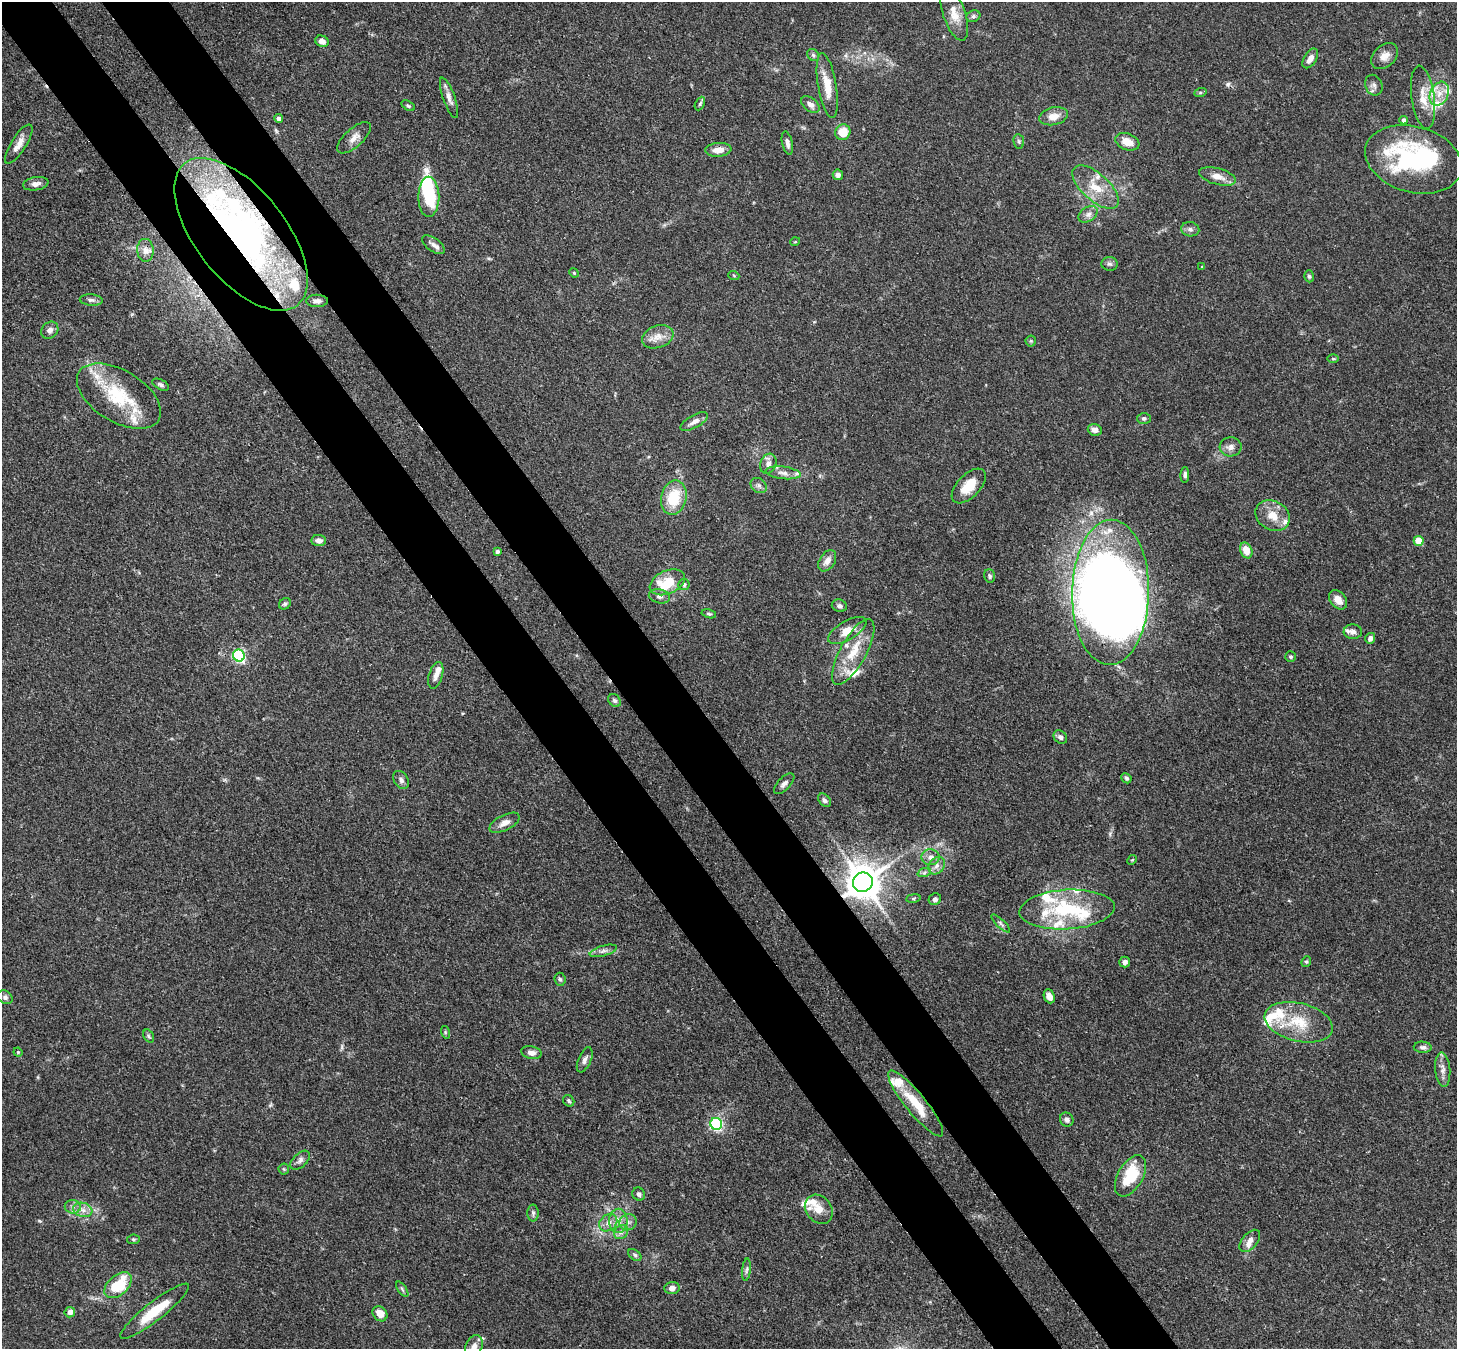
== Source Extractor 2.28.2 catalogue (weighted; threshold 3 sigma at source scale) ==
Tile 11 of 4 x 4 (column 3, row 3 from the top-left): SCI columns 2987-4441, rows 1558-2904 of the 5973 x 5945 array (HDU 1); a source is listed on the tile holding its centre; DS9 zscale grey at full resolution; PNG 1459 x 1351 px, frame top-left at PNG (2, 2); each listed source drawn as its Kron ellipse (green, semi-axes under 4 px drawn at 4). Shown black and unused: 9% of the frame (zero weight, under 3 of 4 exposures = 7% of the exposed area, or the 3 px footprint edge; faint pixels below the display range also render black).
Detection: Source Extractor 2.28.2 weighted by HDU 2 'WHT'; one run over the whole footprint, this tile lists its part. Background 0.154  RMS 0.0047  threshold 0.021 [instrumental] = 3 sigma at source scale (4.5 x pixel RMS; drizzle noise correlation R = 1.50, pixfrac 1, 0.05/0.05 arcsec/px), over >= 5 px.
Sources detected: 174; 3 inside a brighter object's white glare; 2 cosmic-ray / hot-pixel residue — neither listed nor drawn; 30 inside a brighter listed object's ellipse — not listed separately; the other 139 listed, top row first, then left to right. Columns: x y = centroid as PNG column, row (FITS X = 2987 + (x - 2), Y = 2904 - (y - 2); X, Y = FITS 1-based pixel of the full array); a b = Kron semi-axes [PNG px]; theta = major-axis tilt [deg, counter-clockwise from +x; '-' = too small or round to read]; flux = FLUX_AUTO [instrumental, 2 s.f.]
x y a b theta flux
954 14 28 11 -71 7.1
973 16 7 5 22 1.1
322 41 7 5 -22 2.7
813 55 7 5 -47 0.9
1385 56 15 11 43 4.2
1310 58 11 6 58 3.2
827 85 33 9 -80 9.4
1374 85 11 8 -68 2
1200 93 6 4 19 0.62
1439 94 12 9 64 5.8
1423 97 32 11 -82 8.8
449 98 21 6 -70 3
700 104 7 4 63 0.84
810 104 10 6 -38 2.6
408 106 7 4 -31 0.78
1054 116 14 8 12 4.9
279 119 4 4 - 1.9
1404 120 4 3 - 1.3
843 132 8 7 - 9
354 138 21 9 42 4.2
1019 141 7 5 -82 0.91
1127 142 12 8 -21 5.5
787 143 12 5 -77 2.1
19 144 23 7 58 4.5
718 150 13 7 5 4.5
1414 159 49 33 -16 66
838 175 5 5 - 1.8
1217 176 19 8 -15 4.5
36 184 13 6 9 2.6
1096 187 28 13 -42 12
429 197 20 10 -90 20
1088 214 10 7 36 2.2
1190 229 9 7 -12 1.6
241 234 90 45 -51 160
795 242 5 3 - 0.39
433 245 13 6 -35 2
145 250 11 8 -85 2.7
1109 264 8 7 - 1.3
1202 267 4 3 - 0.39
574 273 5 4 - 0.54
734 276 6 3 -21 0.48
1309 276 6 4 -72 0.84
91 300 11 5 -4 1.5
317 301 11 6 0 2
50 330 9 7 43 2.2
658 337 16 11 20 5.1
1031 341 5 5 - 0.66
1333 359 6 4 -1 0.67
161 385 9 5 -28 1.2
119 396 47 25 -31 30
1144 418 7 5 -1 1
694 422 15 6 29 2.9
1095 430 7 5 -15 2.5
1231 447 11 9 3 2.7
768 464 10 8 70 2.6
783 473 18 6 -6 3
1185 475 8 4 88 1.3
759 485 9 7 -38 1.6
969 486 21 11 46 9.6
674 498 17 12 78 16
1273 516 18 14 -29 7.6
319 541 7 5 -5 2.3
1419 541 5 5 - 11
1246 550 8 6 -69 6.4
497 552 4 4 - 1.4
827 561 12 7 57 3.5
990 576 7 5 -70 0.89
667 582 18 11 24 15
684 584 5 5 - 0.99
1110 592 72 38 89 510
659 596 11 7 -10 1.9
1338 600 11 7 -50 3.9
285 604 6 5 - 0.84
839 606 8 6 -19 1.4
709 614 7 4 -14 0.77
847 630 21 9 30 6.3
1353 632 9 7 -3 1.9
1370 638 5 5 - 2.2
853 652 37 13 61 14
239 655 6 5 - 75
1291 657 5 5 - 0.79
436 675 13 7 73 2.7
614 700 7 5 -44 1.1
1060 737 7 6 - 1.5
1126 778 5 4 - 0.89
401 780 10 7 -56 1.7
784 784 13 6 45 1.8
824 800 8 5 -48 1.3
505 823 16 7 27 3.5
931 857 9 8 - 2.6
1132 860 5 4 - 0.5
937 866 9 7 54 2.3
924 873 7 4 19 1
863 882 10 9 - 1200
913 898 7 3 8 0.71
935 899 6 5 - 1.4
1067 909 48 20 3 33
1001 923 12 4 -43 1.1
603 951 14 5 16 2
1306 961 5 4 - 0.67
1125 962 5 5 - 1.7
560 979 6 5 - 0.84
1049 996 7 5 -68 3
5 997 8 6 -38 1.4
1299 1022 35 19 -14 18
445 1032 6 4 -73 0.64
149 1036 7 5 -59 0.91
1423 1047 9 5 -3 1.5
18 1052 4 4 - 0.5
531 1053 10 6 -13 2.7
585 1060 13 6 66 2
1443 1069 17 7 -85 3.4
569 1101 6 5 - 0.9
916 1103 42 10 -51 14
1067 1120 7 6 - 1.9
716 1124 6 6 - 76
300 1160 12 7 43 1.9
284 1169 5 5 - 0.64
1131 1176 22 12 60 20
639 1194 7 6 - 1.2
73 1207 8 7 - 1.9
819 1209 16 12 -50 6.1
83 1210 10 7 -16 2.7
533 1213 8 5 -90 1.2
618 1221 12 9 90 4.4
628 1222 9 8 - 2.3
608 1223 10 7 41 3
621 1232 8 6 44 1.7
133 1239 6 4 5 0.74
1250 1241 13 7 49 3.1
635 1255 7 5 -37 0.92
746 1270 11 4 84 1.3
118 1285 16 9 42 19
672 1288 7 6 - 2.8
402 1289 9 4 -55 0.89
155 1311 43 9 38 16
70 1312 5 5 - 2.4
380 1314 8 6 -48 5.5
474 1347 12 8 66 3.2
Overlapping masked pixels (flux is a lower limit): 3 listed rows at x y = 241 234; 863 882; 916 1103
Isophote crosses this tile's border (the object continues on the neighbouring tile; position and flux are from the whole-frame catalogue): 1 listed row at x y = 474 1347